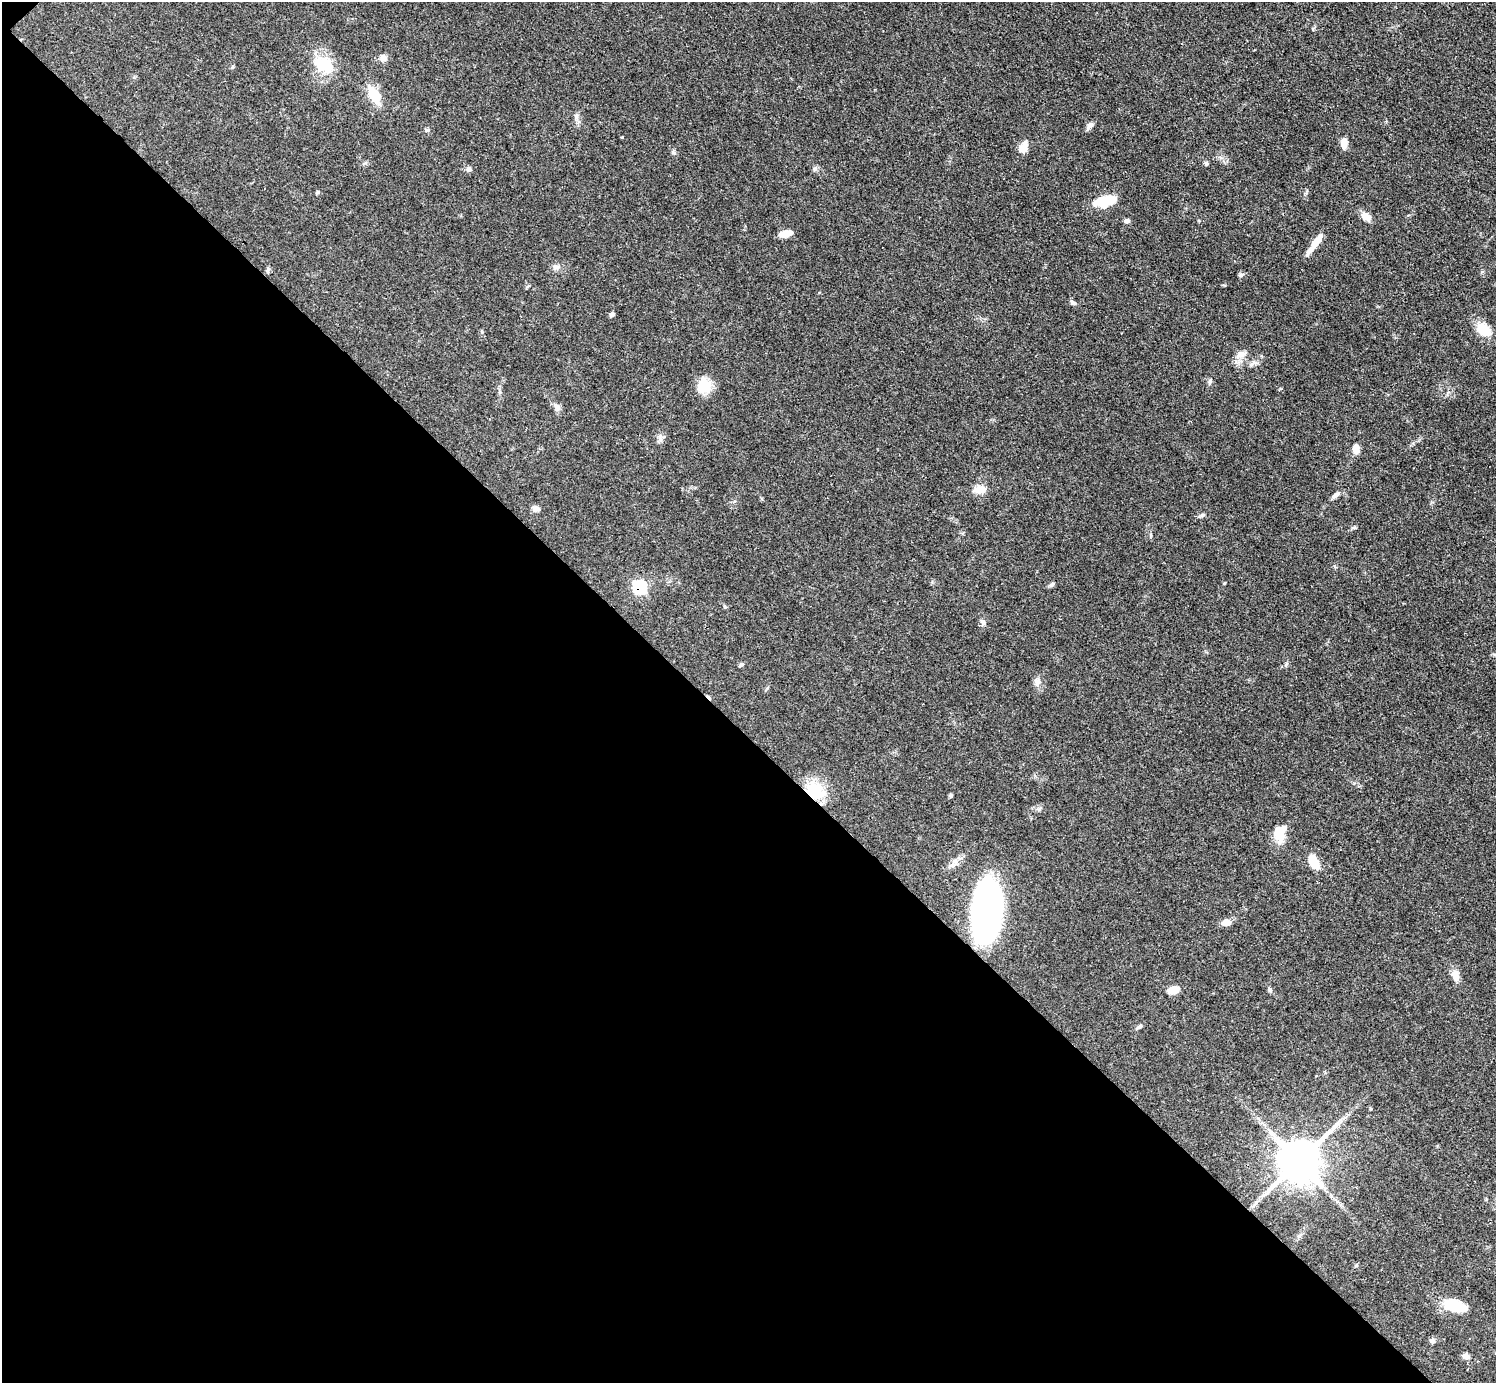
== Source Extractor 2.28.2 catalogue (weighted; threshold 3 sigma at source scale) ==
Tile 9 of 4 x 4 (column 1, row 3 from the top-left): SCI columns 1-1494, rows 1680-3060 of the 5980 x 5979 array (HDU 1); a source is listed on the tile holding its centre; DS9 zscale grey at full resolution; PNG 1498 x 1385 px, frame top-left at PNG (2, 2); no overlay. Shown black and unused: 47% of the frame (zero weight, under 3 of 4 exposures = <1% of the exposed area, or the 3 px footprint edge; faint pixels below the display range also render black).
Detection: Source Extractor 2.28.2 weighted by HDU 2 'WHT'; one run over the whole footprint, this tile lists its part. Background 0.049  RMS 0.0048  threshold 0.0217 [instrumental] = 3 sigma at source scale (4.5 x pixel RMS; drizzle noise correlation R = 1.50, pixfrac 1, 0.05/0.05 arcsec/px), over >= 5 px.
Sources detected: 54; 1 inside a brighter object's white glare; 1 cosmic-ray / hot-pixel residue — not listed; the other 52 listed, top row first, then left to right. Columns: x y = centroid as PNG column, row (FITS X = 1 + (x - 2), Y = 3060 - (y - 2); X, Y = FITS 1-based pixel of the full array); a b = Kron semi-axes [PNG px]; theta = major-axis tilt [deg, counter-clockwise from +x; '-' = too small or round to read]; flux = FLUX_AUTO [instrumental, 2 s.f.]
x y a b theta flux
383 58 9 8 - 2.3
324 65 24 16 -33 16
232 67 6 3 71 0.55
374 95 18 9 -60 12
576 116 8 6 90 1.4
1090 125 9 6 42 2.1
427 130 6 4 -31 0.69
1344 143 11 7 87 3.6
1023 148 12 8 62 5
469 169 6 6 - 1
317 192 6 4 31 0.59
1105 201 19 9 13 19
1365 216 12 8 -39 4
1127 221 7 5 5 1.3
785 234 13 6 11 4.9
1316 243 31 6 54 5.8
556 267 8 6 -4 1.5
1241 275 7 5 21 0.89
1073 303 9 5 -33 1.1
612 314 6 5 - 1.2
1484 329 15 10 -43 10
1241 354 15 9 25 3.5
1210 382 8 4 81 0.86
704 386 16 16 - 10
557 407 13 6 -52 2
660 438 12 4 -71 1.4
1356 448 12 8 -89 3.2
980 489 16 9 8 4.5
1336 495 13 5 39 1.6
536 509 10 7 -10 1.7
1202 515 7 5 21 0.93
1354 528 6 4 0 0.68
1052 584 7 4 53 0.76
639 587 8 7 - 37
725 607 5 3 - 0.49
983 622 8 7 - 1.5
741 665 6 4 30 0.69
1037 682 11 8 81 2.4
815 791 24 18 -39 18
951 796 5 5 - 0.69
1280 830 23 14 47 6.3
1314 863 16 9 -66 8.7
987 910 52 24 86 170
1226 922 11 8 14 3.3
1455 975 13 8 -75 4.3
1173 990 10 6 15 7
1270 990 7 5 -73 0.82
1139 1027 10 4 35 1
1299 1161 12 11 - 1700
1454 1306 24 11 -15 17
1433 1341 7 7 - 1.2
1466 1356 11 7 -29 1.8
Overlapping masked pixels (flux is a lower limit): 3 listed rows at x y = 639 587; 815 791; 987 910
Unlisted compact peaks at least as high as the median listed source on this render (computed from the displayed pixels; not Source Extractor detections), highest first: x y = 622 137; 674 153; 482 332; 1224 583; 815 168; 1206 163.